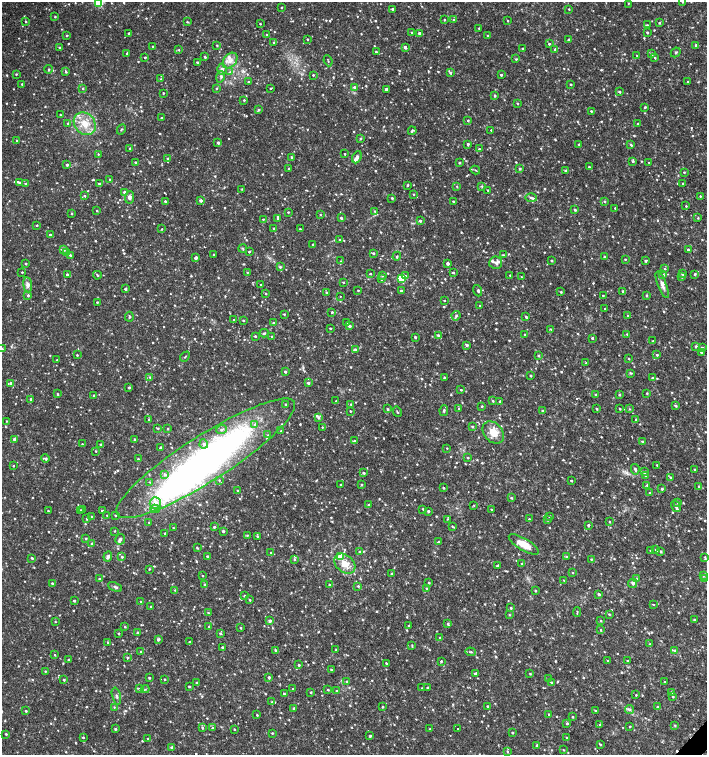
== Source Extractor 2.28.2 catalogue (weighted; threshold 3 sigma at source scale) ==
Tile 6 of 4 x 4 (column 2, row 2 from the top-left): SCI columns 1636-3044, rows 3013-4518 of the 6024 x 6030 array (HDU 1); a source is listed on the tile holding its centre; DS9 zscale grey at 2 x 2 block average (1 PNG px = mean of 2 x 2 image px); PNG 709 x 757 px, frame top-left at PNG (2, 2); each listed source drawn as its Kron ellipse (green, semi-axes under 4 px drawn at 4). Shown black and unused: <1% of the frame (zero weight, under 2 of 3 exposures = <1% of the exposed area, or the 3 px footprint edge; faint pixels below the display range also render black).
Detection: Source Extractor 2.28.2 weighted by HDU 2 'WHT'; one run over the whole footprint, this tile lists its part. Background 0.0326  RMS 0.004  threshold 0.0181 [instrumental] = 3 sigma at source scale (4.5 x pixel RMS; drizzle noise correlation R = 1.50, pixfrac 1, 0.0396/0.0396 arcsec/px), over >= 5 px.
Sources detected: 1131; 3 inside a brighter object's white glare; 2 cosmic-ray / hot-pixel residue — neither listed nor drawn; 1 coinciding with a brighter row at this scale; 14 inside a brighter listed object's ellipse — not listed separately; of the other 1111, all 500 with FLUX_AUTO >= 0.744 (the completeness limit of this list) listed and drawn (611 fainter detections not listed), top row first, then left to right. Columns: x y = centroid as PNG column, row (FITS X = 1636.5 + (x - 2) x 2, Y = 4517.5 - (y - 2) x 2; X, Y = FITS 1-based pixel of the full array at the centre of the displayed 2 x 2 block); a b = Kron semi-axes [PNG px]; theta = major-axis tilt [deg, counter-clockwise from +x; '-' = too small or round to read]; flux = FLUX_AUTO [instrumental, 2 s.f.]
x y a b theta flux
682 2 2 2 - 1.1
99 3 3 3 - 72
628 3 3 2 - 0.81
281 7 2 2 - 0.94
392 9 2 2 - 1.4
569 9 2 2 - 0.78
55 17 2 2 - 0.88
444 20 2 2 - 0.94
454 20 2 2 - 2.5
508 21 2 2 - 0.84
26 22 3 2 - 0.85
187 22 2 2 - 0.89
659 23 3 3 - 1.2
260 24 2 2 - 0.77
647 25 4 2 - 0.97
479 28 2 2 - 0.99
411 32 2 2 - 0.77
647 32 2 2 - 1.2
129 33 2 2 - 1.2
419 33 2 2 - 2.5
67 35 2 2 - 1
267 35 2 2 - 1
487 36 2 2 - 1
307 39 2 2 - 0.89
568 40 3 2 - 0.97
274 43 3 3 - 1.5
549 44 2 2 - 1.4
217 45 2 2 - 0.84
696 45 3 3 - 1.5
59 47 3 3 - 0.81
153 47 3 2 - 0.83
405 47 3 2 - 3.3
523 48 2 2 - 1.2
555 49 3 3 - 1.3
179 50 2 2 - 0.84
376 52 2 2 - 0.91
676 52 5 3 - 1.1
127 53 2 2 - 1.1
652 54 3 2 - 2.4
637 56 2 2 - 0.86
145 57 2 2 - 1
205 57 2 2 - 1.3
655 58 3 2 - 1.2
516 59 3 2 - 0.97
230 61 9 6 50 5.8
328 61 5 2 - 0.85
197 62 2 2 - 1.2
49 69 4 3 - 1
222 69 5 4 - 2.8
66 72 3 3 - 1.2
230 72 4 2 - 1
450 73 3 3 - 0.99
16 74 3 2 - 0.88
313 75 2 2 - 1
501 75 2 2 - 1.4
221 77 6 3 72 1.7
160 79 3 3 - 0.85
248 82 2 2 - 1.4
688 82 2 2 - 1.3
22 84 2 2 - 0.82
571 84 2 2 - 1.1
354 87 3 3 - 1.6
83 88 3 3 - 0.86
216 88 3 3 - 0.85
270 88 2 2 - 0.75
386 89 2 2 - 4.4
619 92 2 2 - 1.4
163 93 2 2 - 0.84
495 96 3 2 - 1.2
244 100 2 2 - 1
518 103 3 2 - 0.99
645 107 2 2 - 1.5
258 110 3 3 - 1
591 111 2 2 - 1.1
60 115 2 2 - 0.77
162 118 2 2 - 1.6
468 120 2 2 - 1.1
68 123 3 3 - 1.2
85 124 12 10 -49 15
638 124 2 2 - 1.4
121 129 5 2 - 1
491 130 2 2 - 0.93
412 131 4 3 - 1.5
360 139 3 2 - 1.3
17 141 3 2 - 0.94
218 142 3 2 - 2.2
468 144 3 2 - 2.1
579 144 2 2 - 0.84
631 145 4 3 - 1
130 148 2 2 - 1.1
479 149 2 2 - 1.1
98 154 2 2 - 0.84
345 154 2 2 - 0.88
291 157 4 3 - 1.1
357 157 6 4 65 3.5
168 159 3 3 - 1.6
633 161 3 2 - 1.7
135 162 3 2 - 0.94
459 163 2 2 - 1.2
649 163 2 2 - 0.79
67 165 2 2 - 2
589 167 2 2 - 1.1
289 168 2 2 - 0.86
520 169 3 3 - 1.5
475 170 5 2 - 1
565 171 2 2 - 0.94
684 172 3 2 - 0.83
110 179 2 2 - 0.78
19 182 3 2 - 1.3
26 184 4 3 - 1.5
99 184 3 2 - 1.2
683 184 2 2 - 1.9
407 185 2 2 - 1.4
457 186 3 2 - 0.85
482 186 3 3 - 0.96
242 189 3 2 - 0.8
488 190 2 2 - 0.78
125 192 4 3 - 2.3
414 194 2 2 - 0.79
85 196 3 2 - 1.1
700 196 2 2 - 0.85
129 197 6 4 86 2.9
392 198 2 2 - 1.3
531 198 6 3 -2 1.7
201 200 2 2 - 3
605 201 3 2 - 1.1
165 202 3 2 - 1.6
454 202 4 2 - 1.2
686 206 2 2 - 0.89
615 208 2 2 - 0.81
575 210 3 2 - 1.4
97 211 2 2 - 0.75
375 211 3 2 - 0.75
288 212 2 2 - 1
71 214 2 2 - 0.87
320 215 3 2 - 0.84
341 218 2 2 - 1.6
698 218 3 2 - 0.75
263 219 2 2 - 0.89
278 219 3 2 - 1.5
420 221 3 2 - 2
37 225 2 2 - 1.1
273 228 2 2 - 0.88
162 229 2 2 - 0.8
300 229 2 2 - 0.75
50 235 2 2 - 1.6
339 240 3 2 - 1.1
313 245 3 2 - 0.9
243 249 4 2 - 0.93
64 250 4 2 - 0.96
688 250 2 2 - 2.2
249 252 2 2 - 1.1
66 253 3 3 - 0.89
373 253 3 3 - 1.4
70 255 3 2 - 1.3
213 255 2 2 - 0.9
504 255 3 3 - 0.83
397 256 4 2 - 0.92
604 257 2 2 - 1
196 258 2 2 - 3.3
625 259 2 2 - 0.89
551 260 3 2 - 1.4
341 261 3 3 - 0.91
645 261 3 3 - 1.4
447 263 2 2 - 3.4
496 263 6 6 - 4.3
26 264 2 2 - 1.5
280 267 4 3 - 1.5
664 269 3 3 - 0.87
22 272 2 2 - 1
247 272 2 2 - 0.78
453 273 2 2 - 1.3
370 274 2 2 - 1
683 274 3 2 - 1.7
695 274 3 3 - 1.4
67 275 2 2 - 1.5
97 275 4 2 - 1.2
382 275 3 3 - 0.91
510 275 2 2 - 1.1
663 275 4 3 - 2
406 276 4 3 - 1.5
521 277 2 2 - 0.83
682 277 3 3 - 1.4
401 278 3 3 - 41
381 279 2 2 - 1.7
343 282 2 2 - 0.91
28 285 7 4 -81 3.7
261 285 2 2 - 1.2
662 285 14 4 -69 4.6
125 289 3 2 - 2.1
358 290 2 2 - 0.83
401 291 2 2 - 1.4
478 291 6 3 -69 1.6
623 291 2 2 - 2.2
561 292 2 2 - 1.1
266 293 3 2 - 0.98
326 293 2 2 - 0.94
28 295 3 3 - 1.5
340 296 2 2 - 2.7
603 296 2 2 - 0.94
646 296 3 3 - 0.93
444 300 2 2 - 0.81
97 302 2 2 - 1
480 306 2 2 - 1.5
605 309 2 2 - 1.2
332 312 2 2 - 1.7
284 314 3 2 - 0.94
456 316 5 3 - 1.4
628 316 3 2 - 0.83
129 317 5 3 - 1.1
526 317 3 2 - 1.1
234 320 3 2 - 1.1
243 320 2 2 - 1
273 323 3 3 - 1.1
347 323 3 2 - 0.8
349 326 3 3 - 2.2
330 328 2 2 - 0.8
550 329 3 2 - 0.8
264 333 4 3 - 1.1
627 334 3 3 - 1
438 335 3 3 - 1.2
525 335 2 2 - 1.2
255 336 2 2 - 1.4
272 337 3 3 - 1.2
415 337 2 2 - 2
592 338 2 2 - 1.5
653 341 2 2 - 0.86
467 345 3 3 - 1.5
696 346 2 2 - 1.6
702 348 3 3 - 1.3
2 349 3 2 - 1
355 350 3 2 - 4.4
701 352 2 2 - 1.5
77 355 2 2 - 1.1
538 355 3 3 - 1.4
657 355 2 2 - 1.1
185 357 6 2 49 0.76
629 359 2 2 - 0.79
57 360 2 2 - 1
586 363 2 2 - 1.1
285 372 2 2 - 1.8
630 373 4 3 - 1.1
531 375 2 2 - 1.2
150 377 3 3 - 1.2
444 378 2 2 - 2
652 378 2 2 - 0.9
11 383 3 3 - 1.4
308 383 3 3 - 1.9
129 387 2 2 - 1.8
461 390 2 2 - 0.91
647 393 3 2 - 0.87
58 394 3 3 - 1
595 394 3 2 - 1.3
93 395 2 2 - 0.82
619 395 2 2 - 1.2
31 399 3 3 - 0.98
336 401 2 2 - 1
493 401 3 2 - 0.92
500 401 3 3 - 1.4
285 404 3 2 - 0.76
351 404 3 2 - 1
482 406 2 2 - 1.1
676 406 3 3 - 1.4
388 409 3 3 - 1.3
459 409 2 2 - 1.1
596 409 3 2 - 1.3
620 409 2 2 - 1.3
629 409 3 2 - 0.81
350 411 2 2 - 0.77
444 411 5 3 - 1.7
542 411 2 2 - 1.4
397 412 5 2 - 0.82
319 418 3 3 - 1.3
149 419 2 2 - 1.1
636 420 3 2 - 1.3
6 421 2 2 - 0.74
255 425 4 3 - 1.7
472 426 3 3 - 1.1
322 427 2 2 - 0.78
158 428 3 2 - 0.93
167 429 2 2 - 1.1
221 429 5 3 - 2.2
281 431 2 2 - 0.94
493 432 12 9 -47 14
268 435 3 3 - 0.91
14 439 4 3 - 2.1
134 439 3 2 - 1.3
354 441 4 3 - 1.6
643 442 2 2 - 1.1
82 444 2 2 - 0.81
100 444 3 2 - 1.2
204 444 4 4 - 2.7
160 448 2 2 - 1.6
447 448 2 2 - 0.75
96 451 2 2 - 0.87
45 458 4 3 - 2.2
206 458 105 23 33 410
468 458 2 2 - 1.1
138 459 2 2 - 1.1
657 465 2 2 - 1.1
13 466 2 2 - 0.8
635 469 5 3 - 2.1
694 469 2 2 - 1.2
644 472 3 2 - 2.3
363 473 4 3 - 1.1
165 474 4 3 - 2.3
645 475 3 2 - 0.92
670 477 3 2 - 1.3
219 480 3 2 - 0.77
571 481 2 2 - 1.2
150 482 3 3 - 0.8
340 484 2 2 - 0.78
362 484 3 2 - 0.91
647 485 2 2 - 1.3
699 487 4 3 - 1.4
444 488 2 2 - 1.1
662 489 3 2 - 1.5
237 491 2 2 - 1.2
650 493 2 2 - 0.88
511 498 3 3 - 1.1
155 503 6 5 - 6.4
678 503 3 3 - 1.2
369 505 2 2 - 1.7
474 505 2 2 - 0.8
676 507 6 3 -58 1.9
83 509 2 2 - 0.84
155 509 4 4 - 1.8
423 509 3 2 - 0.82
491 509 2 2 - 0.87
48 511 2 2 - 0.77
80 511 3 3 - 2
102 511 3 2 - 1.4
428 511 3 2 - 1.1
107 515 3 2 - 0.75
115 515 2 2 - 1.3
549 516 3 3 - 1.4
92 517 3 2 - 1.4
86 519 2 2 - 0.87
447 519 3 2 - 0.8
529 519 2 2 - 1
548 520 3 2 - 0.95
610 522 3 2 - 0.77
149 523 3 2 - 0.9
588 525 2 2 - 1.3
452 526 4 2 - 0.87
214 527 3 3 - 1.6
173 528 2 2 - 0.78
114 531 2 2 - 0.78
223 531 2 2 - 2.2
164 533 2 2 - 0.99
247 535 3 3 - 0.94
257 536 2 2 - 1.1
86 538 3 2 - 1.2
120 539 5 5 - 2.4
438 542 4 2 - 0.97
92 543 3 2 - 1.5
524 544 17 6 -31 16
197 548 3 2 - 0.92
651 550 3 2 - 0.85
656 550 3 3 - 1.8
271 552 2 2 - 0.77
359 552 3 2 - 0.81
661 552 3 3 - 1.2
108 556 5 4 - 2.6
207 556 2 2 - 1.2
341 556 3 3 - 25
122 557 2 2 - 1.5
566 557 4 2 - 0.81
705 557 3 2 - 0.94
32 558 3 2 - 1.2
294 559 3 3 - 1.2
591 559 2 2 - 0.78
345 564 12 8 -40 13
521 564 2 2 - 1.1
497 566 2 2 - 1
149 569 2 2 - 0.96
572 573 2 2 - 0.88
391 574 3 3 - 1.4
703 575 3 3 - 0.77
202 576 2 2 - 0.76
705 578 3 2 - 0.83
100 579 2 2 - 1.4
637 579 4 3 - 1.3
564 580 3 2 - 0.87
52 583 2 2 - 1.2
429 583 2 2 - 1.4
633 583 5 4 - 3.1
205 585 2 2 - 1.4
329 585 3 2 - 1.3
358 586 3 3 - 1.3
115 587 7 3 -24 2
427 588 3 3 - 1.4
174 590 3 3 - 0.87
535 591 2 2 - 1
599 594 3 2 - 2.3
244 596 2 2 - 1.4
250 600 2 2 - 1
74 601 2 2 - 1.3
141 601 2 2 - 0.84
653 605 2 2 - 1.6
151 606 2 2 - 1.2
511 608 3 2 - 1.1
577 612 5 2 - 0.8
208 613 3 2 - 0.9
609 614 3 2 - 0.83
509 615 3 2 - 0.8
694 620 2 2 - 0.93
270 621 2 2 - 2.9
600 621 3 3 - 0.89
55 622 2 2 - 0.76
448 623 4 3 - 1.6
209 626 2 2 - 2.1
408 626 2 2 - 0.85
125 627 2 2 - 0.85
240 628 2 2 - 1.1
601 630 3 2 - 0.95
119 633 2 2 - 1.2
138 633 2 2 - 2.5
220 633 3 3 - 1.2
440 637 2 2 - 0.94
158 639 4 3 - 1.7
108 642 2 2 - 0.95
189 642 3 2 - 0.9
650 644 2 2 - 0.81
412 646 4 2 - 0.79
222 647 3 3 - 1.3
275 650 3 2 - 1.3
336 650 3 2 - 0.76
675 650 4 3 - 1.1
141 652 2 2 - 1.3
470 652 5 3 - 1.3
55 655 2 2 - 0.82
127 657 3 2 - 1.2
69 659 2 2 - 0.9
441 661 3 3 - 0.95
608 661 2 2 - 1.1
627 661 2 2 - 1.4
386 663 3 2 - 0.87
299 665 2 2 - 1.5
331 670 2 2 - 0.99
45 671 2 2 - 0.77
476 673 3 2 - 1.8
530 674 3 2 - 0.94
269 677 2 2 - 2.1
149 678 2 2 - 1.3
165 679 2 2 - 0.81
549 679 3 3 - 1.3
64 680 2 2 - 1.3
347 682 3 2 - 1.2
664 682 2 2 - 0.98
196 683 3 2 - 0.87
552 683 4 3 - 1.7
189 687 2 2 - 1.4
422 688 2 2 - 0.75
427 688 3 2 - 1.1
140 689 4 3 - 1.3
145 689 4 2 - 0.86
293 689 2 2 - 0.85
328 690 2 2 - 1
336 691 3 2 - 0.87
311 692 2 2 - 1.2
671 693 3 3 - 1.3
284 694 2 2 - 1.4
636 695 2 2 - 0.89
116 696 9 3 -75 2.1
673 696 3 2 - 0.98
272 702 3 3 - 0.85
487 706 2 2 - 1.3
114 707 3 3 - 0.83
383 707 3 3 - 0.83
658 707 3 2 - 2.6
294 708 2 2 - 2.2
595 710 3 2 - 0.96
630 710 4 2 - 0.75
26 711 2 2 - 1.4
549 714 2 2 - 0.9
257 715 2 2 - 0.89
573 717 3 2 - 0.85
567 723 3 2 - 1.3
600 725 3 2 - 1.2
675 725 3 2 - 1
630 726 2 2 - 0.94
202 728 3 3 - 1.2
212 728 3 3 - 1.2
457 728 2 2 - 2.5
115 729 2 2 - 1.2
234 729 2 2 - 0.79
430 729 2 2 - 1.1
272 733 2 2 - 1.1
512 733 2 2 - 1.3
6 734 2 2 - 1.3
370 736 2 2 - 1.7
83 737 2 2 - 0.94
148 738 2 2 - 1.1
567 738 2 2 - 0.8
600 744 3 2 - 0.9
537 745 3 2 - 0.93
172 747 3 2 - 2.5
563 750 3 2 - 0.74
507 751 4 3 - 1.1
Isophote crosses this tile's border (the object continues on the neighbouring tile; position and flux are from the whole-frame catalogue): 3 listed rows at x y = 682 2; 99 3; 2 349
Diffuse or blended objects may show on this block-average render without a row.